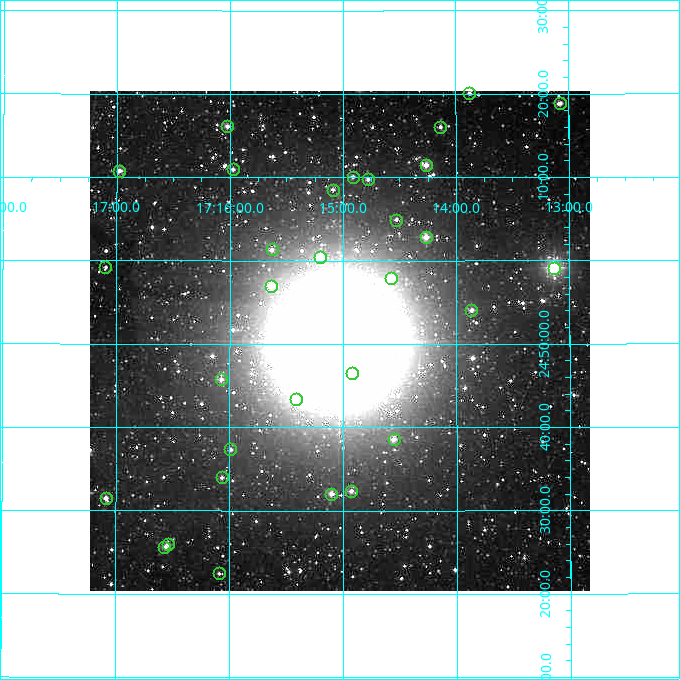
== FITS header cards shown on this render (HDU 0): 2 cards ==
NAXIS1  =                  500
NAXIS2  =                  500

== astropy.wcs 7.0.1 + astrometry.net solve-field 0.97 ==
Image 500 x 500 px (HDU 0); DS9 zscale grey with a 90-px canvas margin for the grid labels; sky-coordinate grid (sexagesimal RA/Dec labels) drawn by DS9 from the SOLVED WCS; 31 Tycho-2 reference stars matched to detected sources circled (green)
Header WCS: none
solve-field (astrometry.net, Tycho-2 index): SOLVED blind (the file carries no WCS)
Solved WCS: RA---TAN-SIP/DEC--TAN-SIP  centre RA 17:15:02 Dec +24:50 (258.76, +24.84 deg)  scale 7.2 arcsec/px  FOV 60.0' x 60.0'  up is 0 deg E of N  parity normal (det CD < 0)
(file carries no celestial WCS; the grid is the blind solution)
Tycho-2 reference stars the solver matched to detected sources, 31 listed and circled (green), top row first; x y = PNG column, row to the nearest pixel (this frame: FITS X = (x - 90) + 1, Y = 500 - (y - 91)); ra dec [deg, ICRS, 3 dp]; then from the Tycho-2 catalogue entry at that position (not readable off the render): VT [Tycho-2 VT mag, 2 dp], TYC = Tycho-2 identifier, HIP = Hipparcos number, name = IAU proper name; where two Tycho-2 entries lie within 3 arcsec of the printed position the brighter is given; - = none
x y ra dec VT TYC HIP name
469 93 258.470 +25.335 10.94 2065-321-1 - -
560 103 258.268 +25.314 11.32 2065-549-1 - -
227 126 259.006 +25.268 10.72 2065-977-1 - -
440 127 258.535 +25.268 11.20 2065-1049-1 - -
426 165 258.567 +25.191 9.95 2065-1265-1 - -
233 169 258.994 +25.183 10.91 2065-1099-1 - -
119 171 259.244 +25.179 10.46 2065-1305-1 - -
353 177 258.729 +25.168 11.29 2065-975-1 - -
368 179 258.695 +25.162 11.02 2065-1287-1 - -
333 190 258.772 +25.142 11.40 2065-1605-1 - -
396 220 258.632 +25.082 11.48 2065-1188-1 - -
426 237 258.567 +25.047 9.99 2065-1395-1 - -
272 249 258.908 +25.022 11.00 2065-1009-1 - -
320 257 258.800 +25.006 9.56 2065-1122-1 - -
105 267 259.274 +24.986 11.69 2065-1219-1 - -
554 268 258.285 +24.986 7.40 2065-550-1 84237 -
391 278 258.644 +24.964 10.13 2065-1457-1 - -
271 286 258.910 +24.950 9.45 2065-1746-1 - -
471 310 258.466 +24.901 10.58 2065-496-1 - -
352 373 258.730 +24.775 10.45 2065-1530-1 - -
221 379 259.019 +24.762 10.74 2065-1881-1 - -
296 399 258.853 +24.723 9.93 2065-1402-1 - -
394 439 258.639 +24.643 10.29 2065-1815-1 - -
230 449 258.998 +24.622 11.44 2065-1766-1 - -
222 477 259.017 +24.566 11.30 2065-1052-1 - -
351 491 258.732 +24.539 10.71 2065-763-1 - -
331 494 258.776 +24.534 10.20 2065-796-1 - -
106 498 259.272 +24.525 10.54 2065-858-1 - -
168 544 259.134 +24.432 10.85 2065-876-1 - -
164 547 259.142 +24.426 10.61 2065-986-1 - -
219 573 259.023 +24.374 11.56 2061-1631-1 - -